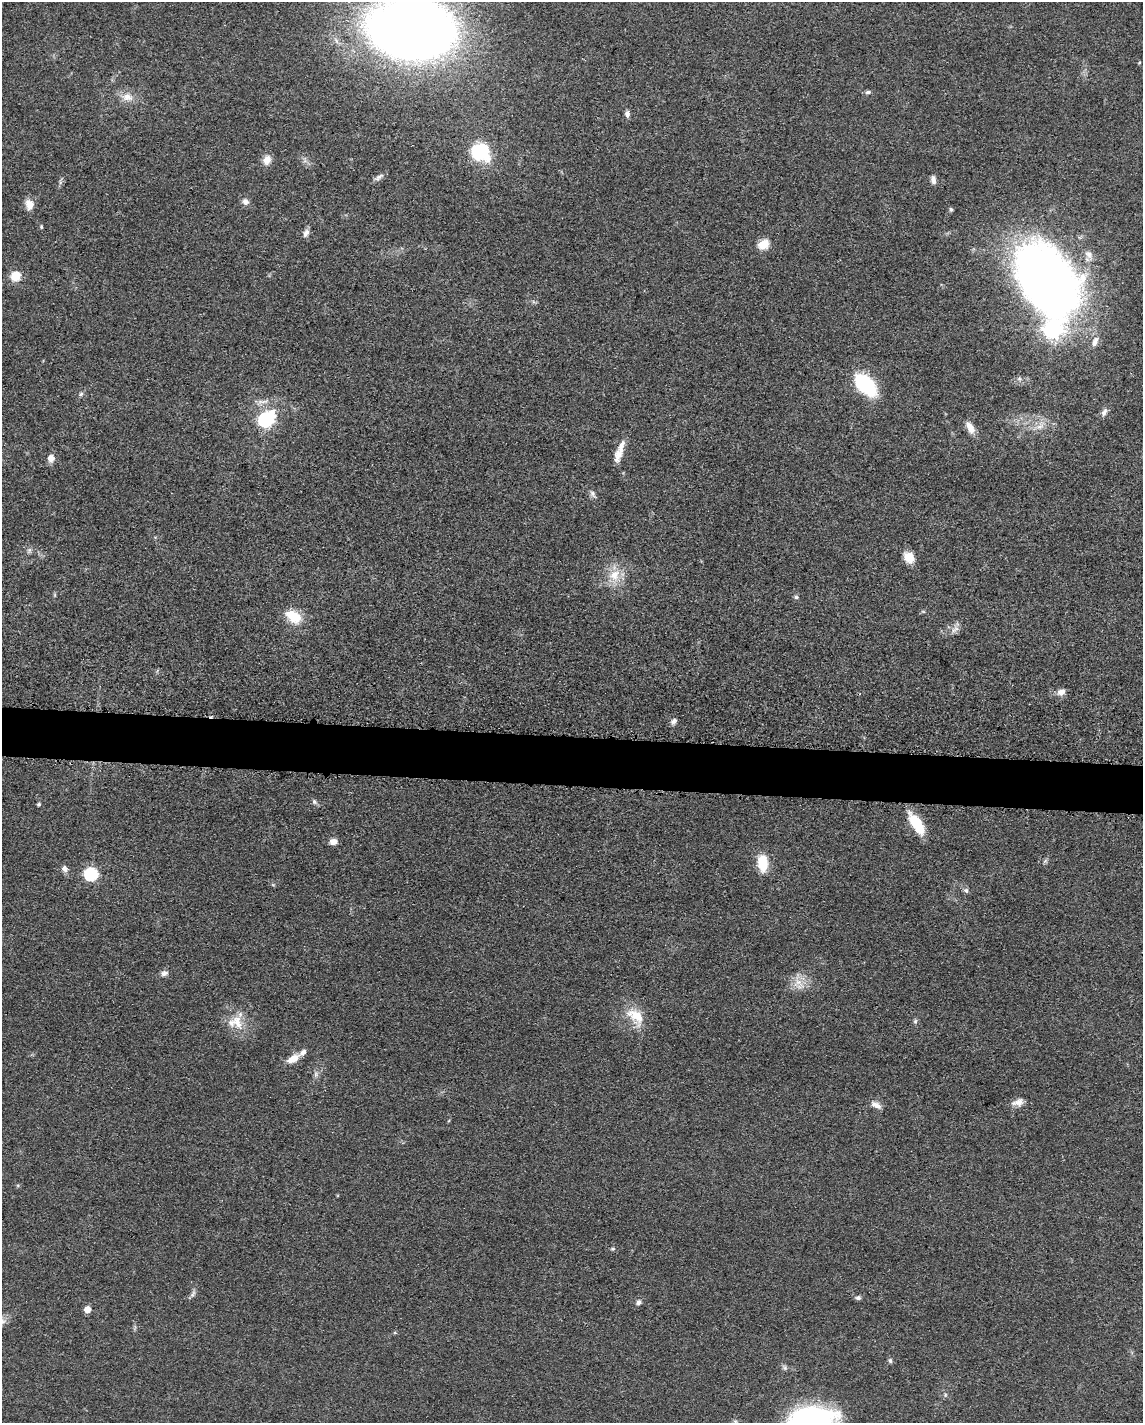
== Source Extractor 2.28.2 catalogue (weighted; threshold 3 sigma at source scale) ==
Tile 6 of 4 x 3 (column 2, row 2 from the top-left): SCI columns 1157-2297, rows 1650-3070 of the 4592 x 4659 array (HDU 1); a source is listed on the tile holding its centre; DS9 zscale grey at full resolution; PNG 1145 x 1425 px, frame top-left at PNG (2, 2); no overlay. Shown black and unused: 3% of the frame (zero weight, under 3 of 5 exposures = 4% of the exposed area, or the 3 px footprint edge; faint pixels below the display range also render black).
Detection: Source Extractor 2.28.2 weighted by HDU 2 'WHT'; one run over the whole footprint, this tile lists its part. Background 0.0477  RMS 0.0055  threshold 0.0247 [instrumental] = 3 sigma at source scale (4.5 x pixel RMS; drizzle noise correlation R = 1.50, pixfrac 1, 0.05/0.05 arcsec/px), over >= 5 px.
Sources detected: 64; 4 inside a brighter listed object's ellipse — not listed separately; the other 60 listed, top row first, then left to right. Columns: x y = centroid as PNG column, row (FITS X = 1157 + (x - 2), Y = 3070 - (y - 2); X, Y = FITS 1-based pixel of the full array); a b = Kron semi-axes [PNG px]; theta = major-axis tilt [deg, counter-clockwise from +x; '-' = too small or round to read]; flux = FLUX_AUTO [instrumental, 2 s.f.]
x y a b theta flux
411 29 70 48 -5 690
1139 62 4 4 - 0.53
868 92 8 5 14 1.3
127 97 16 11 -14 5.8
627 114 8 6 90 1.9
480 151 13 11 -29 48
267 160 11 9 68 4.5
379 177 16 5 35 2
933 180 10 6 -83 2.4
245 201 9 8 - 2.5
29 204 13 10 -77 4.7
951 209 6 4 -48 0.89
41 227 6 3 -82 0.63
306 233 11 6 64 2.4
763 244 12 9 33 7.4
1089 254 13 9 -54 3.7
15 276 12 11 - 7.1
1047 279 70 47 -60 500
1095 342 13 7 71 3.7
866 385 18 11 -48 54
81 394 6 5 - 1.1
1104 412 12 7 62 2.2
266 420 8 6 41 110
1040 426 11 7 25 3.7
970 428 16 8 -59 5.3
618 455 20 10 75 5.3
51 458 9 7 81 3.8
592 494 10 6 -62 1.8
29 550 6 6 - 1.3
909 557 11 9 -42 8.3
614 575 18 15 58 10
796 597 5 5 - 0.99
294 617 21 14 -36 13
953 630 8 7 - 2.3
1061 692 10 8 12 3.2
673 721 9 6 43 1.7
314 802 8 5 -42 1.4
39 804 5 4 - 0.81
916 823 26 10 -57 16
333 842 9 7 9 2.8
763 863 20 11 -84 12
65 869 10 7 -69 2.2
91 874 6 6 - 69
966 890 7 6 - 1.5
164 973 9 7 22 2.1
799 983 18 12 -32 7
636 1016 28 16 -39 14
915 1021 6 5 - 0.98
237 1023 24 14 -69 11
293 1059 17 8 29 6.4
316 1074 7 4 72 1.3
1018 1102 16 9 14 4
876 1105 15 7 -28 3.3
613 1249 6 4 19 0.85
193 1294 11 5 55 1.6
858 1298 7 5 7 1.3
638 1302 7 6 - 1.8
87 1309 5 5 - 6.6
890 1361 7 5 79 1.1
945 1395 6 4 72 0.82
Isophote crosses this tile's border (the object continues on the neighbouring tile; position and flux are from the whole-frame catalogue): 1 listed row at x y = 411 29